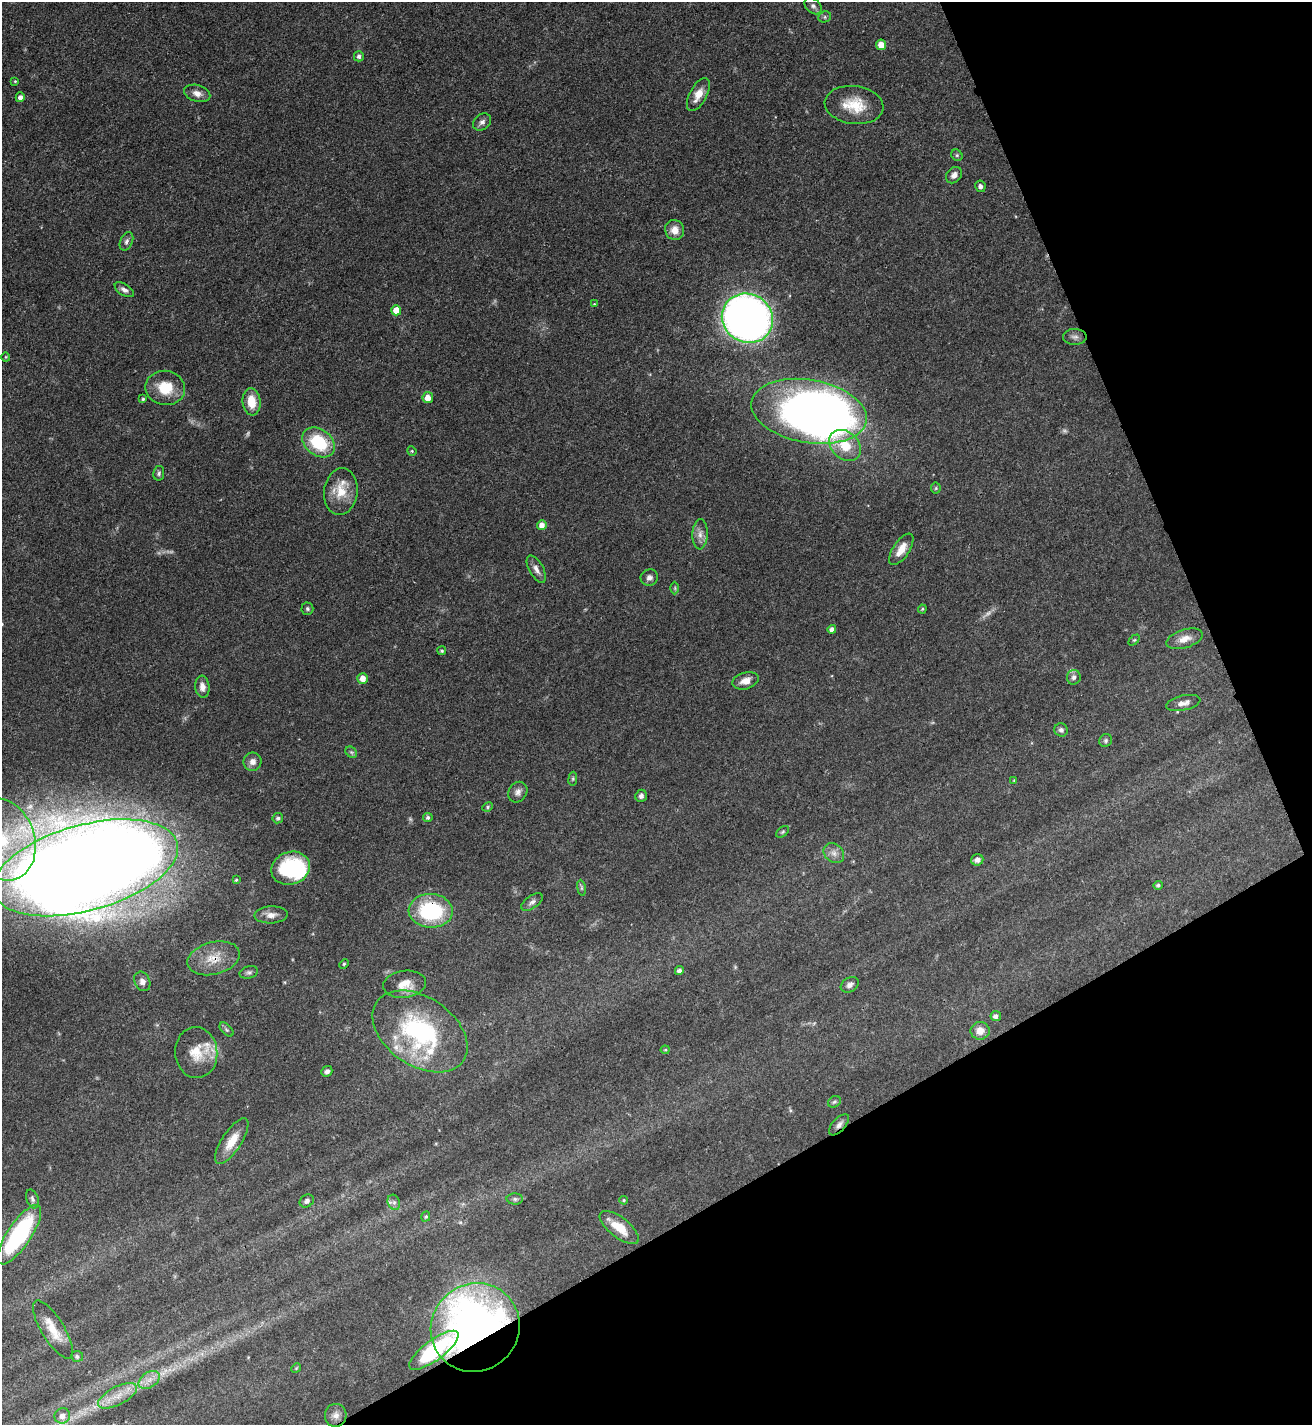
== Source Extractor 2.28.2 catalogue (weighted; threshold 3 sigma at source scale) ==
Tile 12 of 4 x 4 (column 4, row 3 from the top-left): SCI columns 4089-5398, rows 1428-2850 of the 5688 x 5698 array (HDU 1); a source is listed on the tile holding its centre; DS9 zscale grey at full resolution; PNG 1314 x 1427 px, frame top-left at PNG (2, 2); each listed source drawn as its Kron ellipse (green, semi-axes under 4 px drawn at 4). Shown black and unused: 24% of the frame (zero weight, under 3 of 4 exposures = <1% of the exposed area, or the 3 px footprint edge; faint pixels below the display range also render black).
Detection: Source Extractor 2.28.2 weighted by HDU 2 'WHT'; one run over the whole footprint, this tile lists its part. Background 0.0609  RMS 0.0039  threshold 0.0177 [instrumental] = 3 sigma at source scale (4.5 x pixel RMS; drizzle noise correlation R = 1.50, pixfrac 1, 0.05/0.05 arcsec/px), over >= 5 px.
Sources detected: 117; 6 too faint to see at this stretch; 2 inside a brighter object's white glare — neither listed nor drawn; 3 inside a brighter listed object's ellipse — not listed separately; the other 106 listed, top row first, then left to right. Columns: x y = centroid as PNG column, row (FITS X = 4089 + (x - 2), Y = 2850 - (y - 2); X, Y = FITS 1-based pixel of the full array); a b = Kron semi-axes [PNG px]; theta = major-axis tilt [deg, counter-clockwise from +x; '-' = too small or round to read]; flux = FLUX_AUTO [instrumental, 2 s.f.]
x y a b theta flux
813 6 10 7 -42 1.4
825 17 6 5 - 0.75
881 45 5 5 - 4.5
359 56 5 5 - 1.2
15 81 4 3 - 0.38
197 93 13 8 -17 2.5
698 94 18 8 62 5
20 97 5 4 - 1.6
854 105 29 19 -7 12
482 122 10 7 39 1.6
957 155 6 5 - 0.59
954 175 9 7 45 2
980 186 6 5 - 1.3
675 230 10 9 - 3.8
126 241 10 6 65 1.3
124 290 10 5 -32 1.6
594 304 4 4 - 0.3
396 310 5 5 - 5.4
747 318 26 24 -32 290
1075 337 12 8 -1 1.6
6 357 4 4 - 0.36
165 388 20 17 -11 11
428 398 5 5 - 4.5
143 399 3 3 - 0.61
251 402 13 9 -83 7.3
809 411 58 31 -10 260
319 442 18 13 -37 21
845 445 18 13 -42 9.6
412 451 5 4 - 0.44
159 473 7 5 80 0.86
936 488 5 5 - 0.5
341 491 23 17 83 8.9
542 525 5 5 - 2.9
700 534 15 7 88 2.8
901 549 18 8 56 4.7
536 569 15 7 -61 2.1
649 578 9 8 - 1.6
675 588 6 4 90 0.49
307 609 6 6 - 0.77
922 609 4 3 - 0.43
832 629 4 4 - 1.5
1185 639 19 9 18 3.6
1134 640 6 4 43 0.46
442 651 4 4 - 0.6
1074 677 7 7 - 1.3
363 678 5 5 - 3.7
745 681 13 8 16 3.4
202 687 11 7 -85 2.3
1183 703 17 7 12 2.4
1061 730 7 6 - 1.2
1106 740 7 6 - 0.81
351 752 6 5 - 0.77
252 762 9 9 - 2.3
573 779 7 3 82 0.49
1014 780 4 3 - 0.3
518 792 11 9 56 1.9
641 796 6 5 - 1.2
488 807 5 4 - 0.57
278 818 5 5 - 0.8
428 818 5 4 - 0.84
783 832 7 4 37 0.63
2 839 42 32 -70 47
834 853 11 9 -40 2.4
977 860 6 5 - 1.6
85 868 95 43 15 1400
291 868 20 16 19 27
236 880 3 3 - 0.49
1158 885 5 4 - 0.88
581 888 8 4 -82 0.62
532 902 12 6 35 1.6
431 911 22 17 -3 33
271 915 16 8 3 2.8
214 958 27 16 14 8.9
344 964 5 4 - 0.47
679 970 4 4 - 1.3
249 972 9 6 15 1
142 981 10 7 -65 1.9
405 984 21 13 7 6.3
850 985 9 7 31 1.7
996 1016 5 5 - 1.6
227 1030 8 5 -45 0.9
420 1031 52 34 -34 57
980 1031 9 9 - 3.8
665 1050 4 4 - 0.44
196 1053 25 21 -85 9.6
327 1071 6 5 - 1.3
834 1102 7 5 32 0.73
839 1125 13 6 49 1.8
232 1141 26 9 57 7.1
32 1199 10 6 -70 1.1
515 1199 8 5 -1 1
624 1200 4 3 - 0.48
307 1201 7 6 - 1.3
394 1202 8 6 -69 1.1
426 1217 5 4 - 0.56
619 1228 23 10 -38 7.8
19 1235 35 12 56 42
475 1327 45 43 43 250
53 1330 33 11 -58 8.1
434 1350 30 10 36 28
77 1356 6 5 - 0.98
296 1368 5 4 - 0.41
149 1380 11 7 34 2.9
117 1396 21 9 27 5.7
336 1415 11 11 - 2.7
62 1416 8 7 - 2.8
Overlapping masked pixels (flux is a lower limit): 5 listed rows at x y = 431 911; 214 958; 839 1125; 475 1327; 434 1350
Isophote crosses this tile's border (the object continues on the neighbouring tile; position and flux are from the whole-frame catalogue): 2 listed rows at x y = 2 839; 85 868